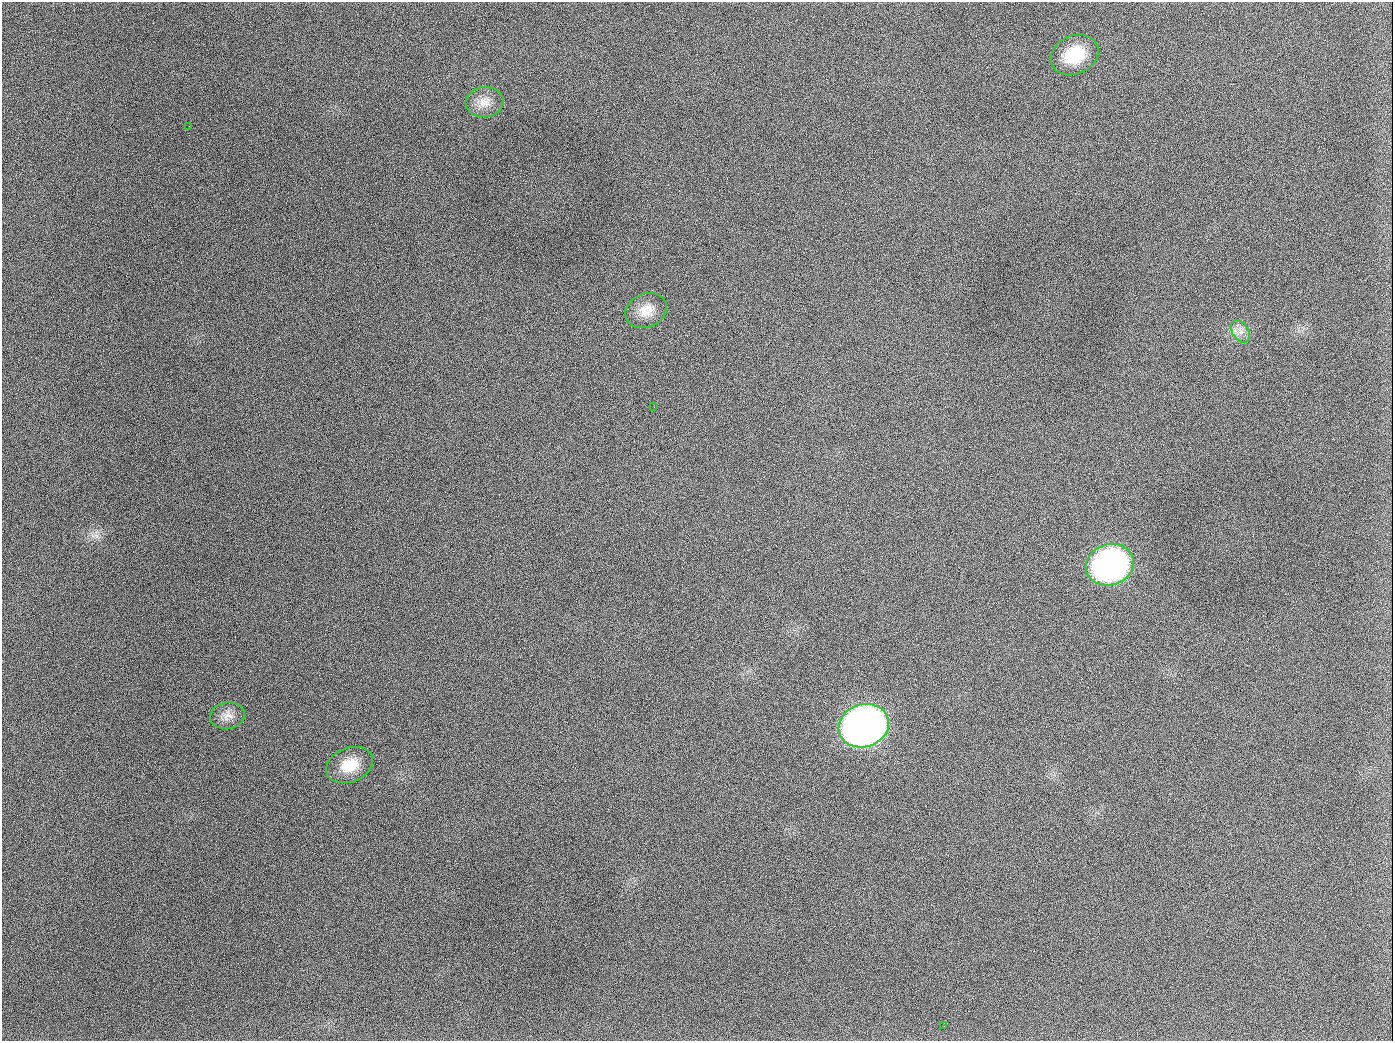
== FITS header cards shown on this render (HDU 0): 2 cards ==
NAXIS1  =                 1391
NAXIS2  =                 1039

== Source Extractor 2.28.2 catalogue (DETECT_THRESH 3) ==
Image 1391 x 1039 px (HDU 0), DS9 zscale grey, 1 PNG px = 1 image px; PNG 1395 x 1043 px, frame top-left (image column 1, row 1039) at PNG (2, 2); each listed source drawn as its Kron ellipse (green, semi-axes under 4 px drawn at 4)
Background 1950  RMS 80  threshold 240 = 3 sigma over >= 5 px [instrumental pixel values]
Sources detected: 11; all 11 listed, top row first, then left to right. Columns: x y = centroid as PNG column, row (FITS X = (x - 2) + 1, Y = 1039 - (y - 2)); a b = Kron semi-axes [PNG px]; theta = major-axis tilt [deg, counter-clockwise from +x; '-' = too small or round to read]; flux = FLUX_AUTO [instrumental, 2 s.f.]
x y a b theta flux
1074 55 25 19 25 2.2e+05
485 102 19 15 6 7.6e+04
189 126 2 2 - 1.1e+04
646 310 21 17 24 9.5e+04
1240 331 12 8 -54 3.8e+04
654 407 2 2 - 5.3e+03
1110 564 24 20 18 1.8e+06
227 715 17 13 11 5.6e+04
864 726 25 21 19 4.2e+06
350 765 24 17 22 1.3e+05
944 1026 2 2 - 7.0e+03